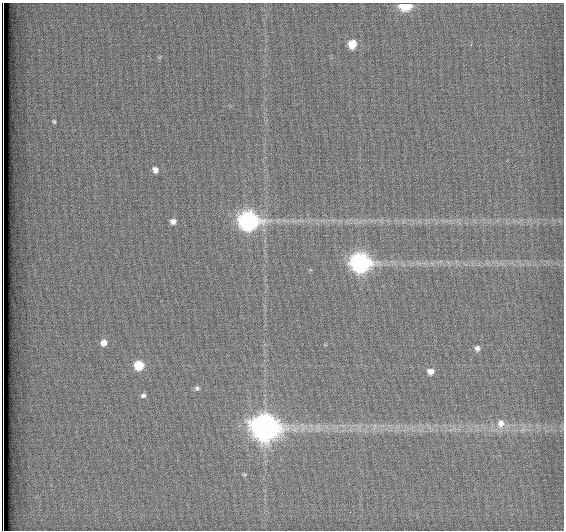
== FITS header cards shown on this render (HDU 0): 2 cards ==
NAXIS1  =                  562          / # of pixels in <axis direction>
NAXIS2  =                  528          / # of pixels in <axis direction>

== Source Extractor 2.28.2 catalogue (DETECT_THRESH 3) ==
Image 562 x 528 px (HDU 0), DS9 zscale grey, 1 PNG px = 1 image px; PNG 566 x 532 px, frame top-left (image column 1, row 528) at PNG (2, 3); no overlay
Background 1800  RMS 4.7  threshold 14.1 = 3 sigma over >= 5 px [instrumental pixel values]
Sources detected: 17; all 17 listed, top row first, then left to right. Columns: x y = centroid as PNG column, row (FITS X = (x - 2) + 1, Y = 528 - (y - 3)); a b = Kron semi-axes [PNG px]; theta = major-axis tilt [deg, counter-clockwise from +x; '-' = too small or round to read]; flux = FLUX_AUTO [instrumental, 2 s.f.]
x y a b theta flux
405 5 8 6 1 13000
352 44 7 6 - 6100
54 121 6 5 - 530
155 170 8 7 - 1600
173 221 6 5 - 1600
248 221 10 9 - 130000
360 263 10 9 - 130000
104 343 6 6 - 2200
477 348 6 5 - 1100
139 365 7 6 - 11000
430 371 7 6 - 2300
197 388 6 5 - 670
143 395 6 6 - 870
501 423 13 11 82 3200
265 428 11 10 - 400000
244 475 6 3 19 340
3 528 8 2 -90 1700
At the frame edge (FLAGS 8, measured only in part): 2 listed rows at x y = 405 5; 3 528